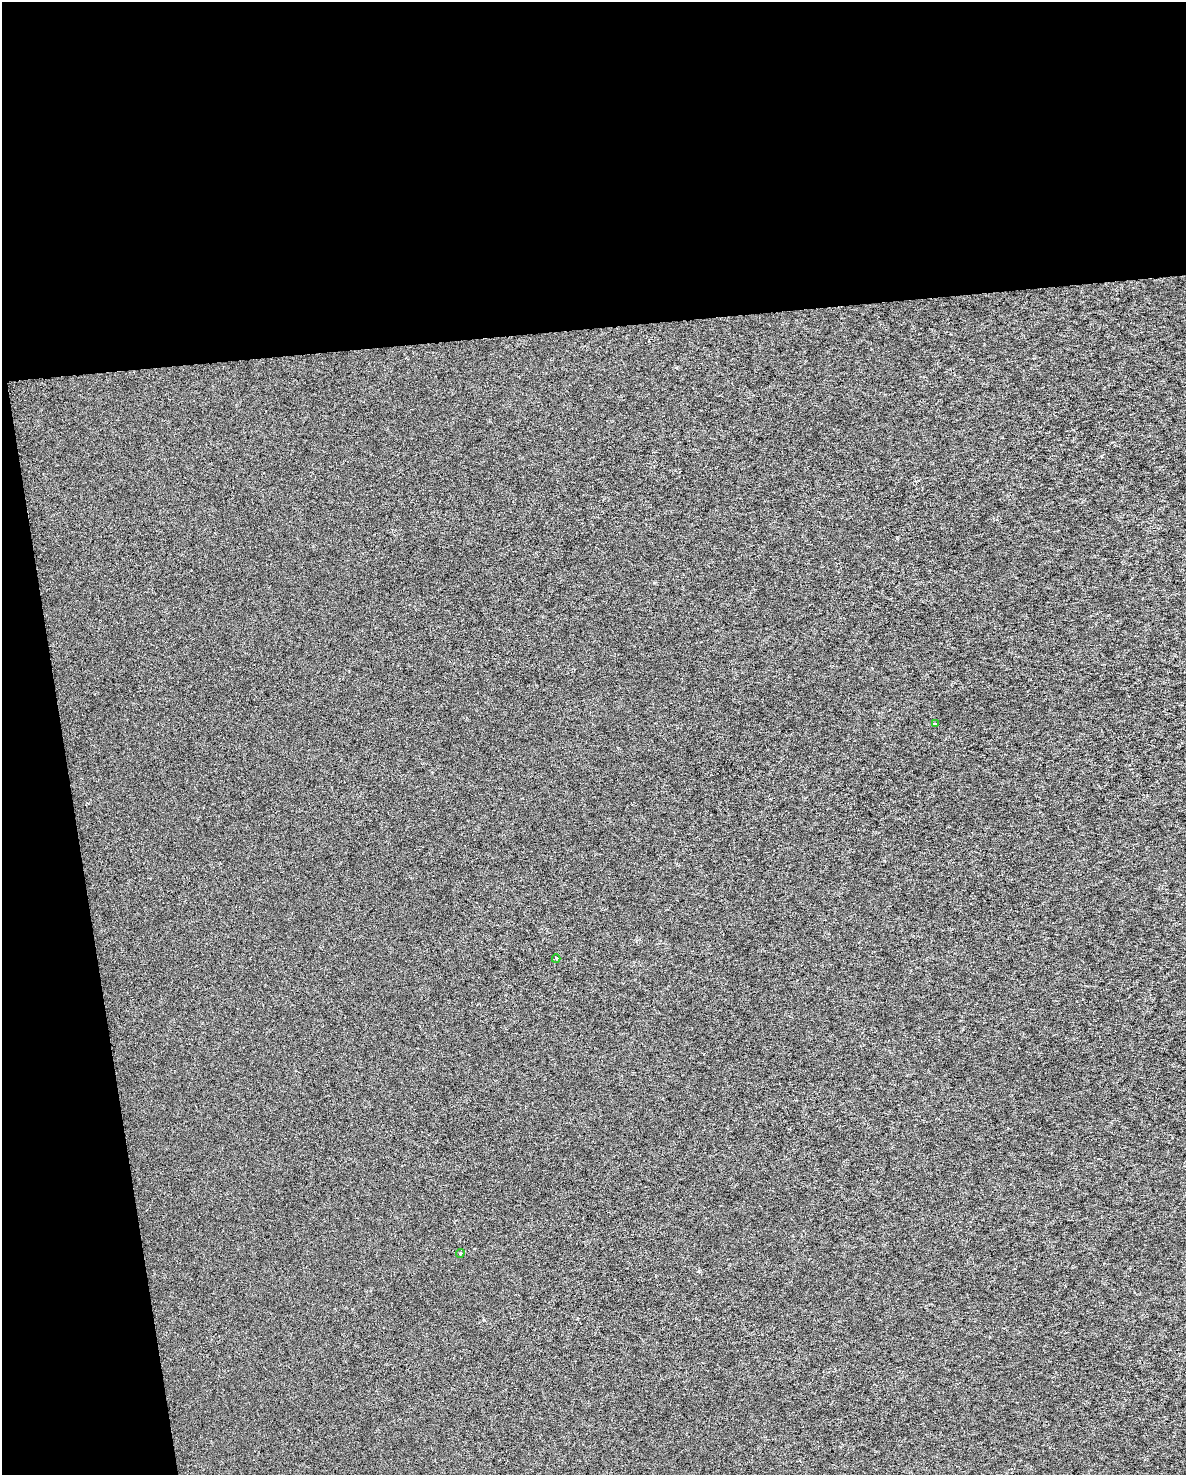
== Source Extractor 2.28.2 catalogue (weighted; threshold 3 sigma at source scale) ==
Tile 1 of 4 x 3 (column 1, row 1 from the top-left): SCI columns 1-1184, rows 3008-4480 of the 4743 x 4505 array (HDU 1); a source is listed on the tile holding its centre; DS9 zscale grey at full resolution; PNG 1188 x 1477 px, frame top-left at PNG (2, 2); each listed source drawn as its Kron ellipse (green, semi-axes under 4 px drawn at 4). Shown black and unused: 28% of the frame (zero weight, under 3 of 6 exposures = <1% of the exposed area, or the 3 px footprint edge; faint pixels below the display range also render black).
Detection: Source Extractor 2.28.2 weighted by HDU 2 'WHT'; one run over the whole footprint, this tile lists its part. Background 1.22e-04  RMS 0.0017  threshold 0.00699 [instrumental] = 3 sigma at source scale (4.09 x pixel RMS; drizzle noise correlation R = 1.36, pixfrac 0.8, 0.0396/0.0396 arcsec/px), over >= 5 px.
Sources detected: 3; all 3 listed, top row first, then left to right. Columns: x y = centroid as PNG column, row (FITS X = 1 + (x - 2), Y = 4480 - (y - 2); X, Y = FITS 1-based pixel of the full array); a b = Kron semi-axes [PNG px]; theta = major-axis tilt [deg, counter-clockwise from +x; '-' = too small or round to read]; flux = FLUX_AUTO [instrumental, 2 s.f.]
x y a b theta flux
935 724 4 3 - 0.2
556 959 4 3 - 0.22
460 1253 4 4 - 0.23